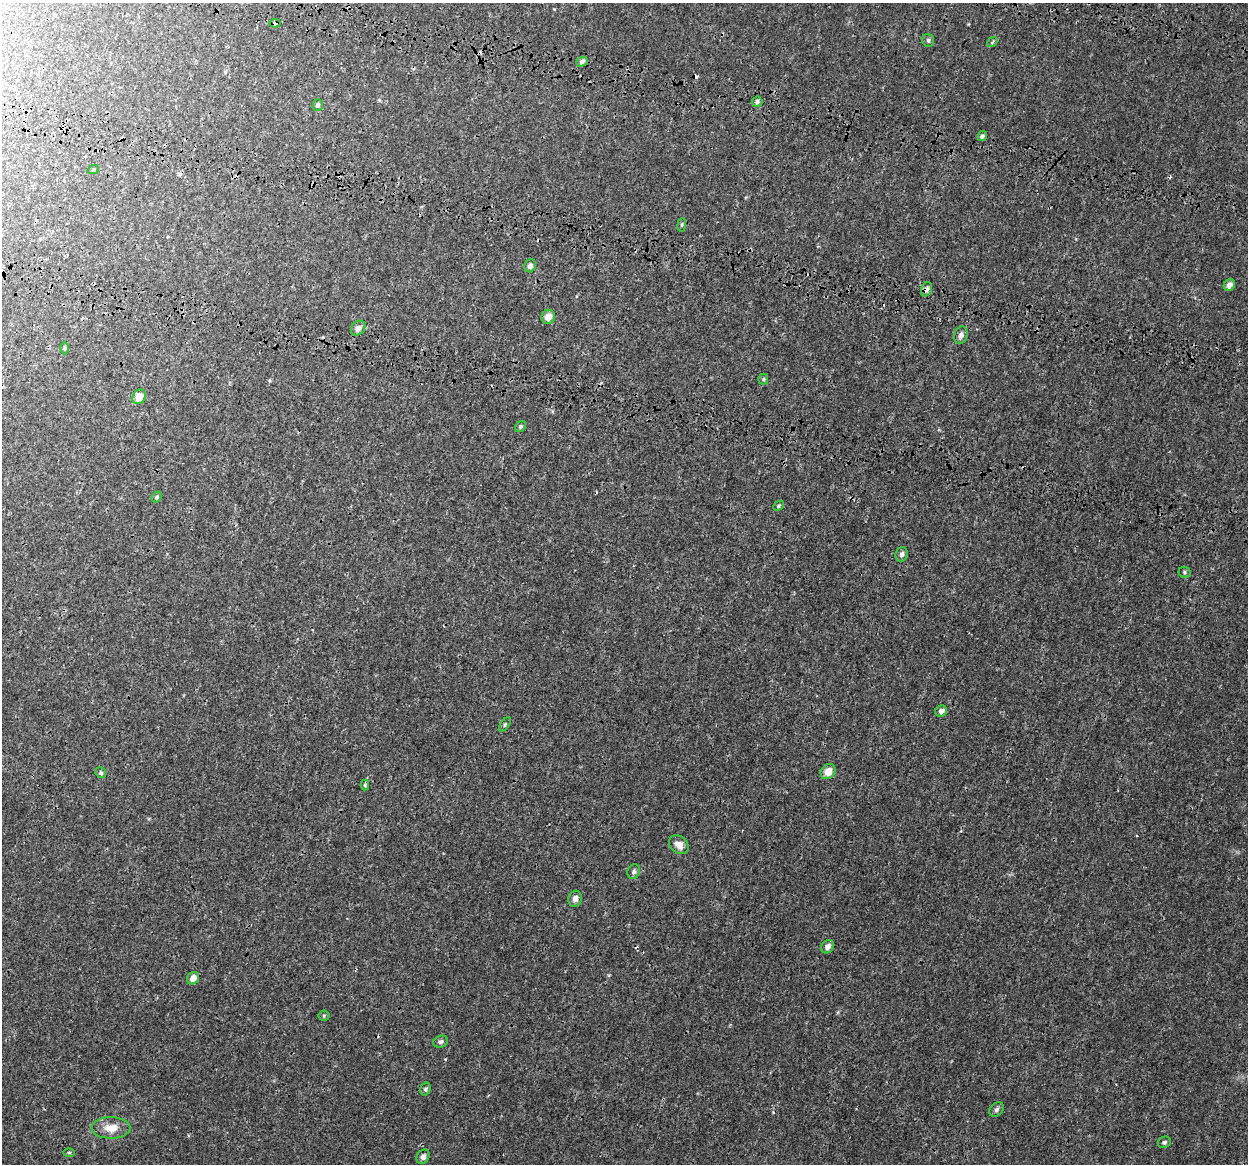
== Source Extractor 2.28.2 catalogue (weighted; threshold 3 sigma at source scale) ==
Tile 11 of 4 x 4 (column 3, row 3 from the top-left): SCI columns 2670-3915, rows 1761-2922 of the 5331 x 5784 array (HDU 1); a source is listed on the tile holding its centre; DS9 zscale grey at full resolution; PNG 1250 x 1166 px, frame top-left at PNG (2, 3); each listed source drawn as its Kron ellipse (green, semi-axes under 4 px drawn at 4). Shown black and unused: <1% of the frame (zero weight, under 3 of 4 exposures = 17% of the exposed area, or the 3 px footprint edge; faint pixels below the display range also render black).
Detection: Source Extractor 2.28.2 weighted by HDU 2 'WHT'; one run over the whole footprint, this tile lists its part. Background 3.85e-04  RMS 0.0013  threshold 0.00571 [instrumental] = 3 sigma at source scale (4.5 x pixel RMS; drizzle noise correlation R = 1.50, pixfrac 1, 0.0396/0.0396 arcsec/px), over >= 5 px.
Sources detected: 46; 5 cosmic-ray / hot-pixel residue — neither listed nor drawn; the other 41 listed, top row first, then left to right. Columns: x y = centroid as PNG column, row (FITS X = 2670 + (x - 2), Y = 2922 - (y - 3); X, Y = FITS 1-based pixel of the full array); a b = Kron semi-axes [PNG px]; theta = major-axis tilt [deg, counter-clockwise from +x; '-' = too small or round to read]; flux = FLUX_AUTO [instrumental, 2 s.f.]
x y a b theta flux
275 23 5 4 - 0.3
928 40 6 6 - 0.26
992 42 6 4 38 0.2
582 62 6 4 25 0.37
757 102 5 5 - 0.28
318 105 6 5 - 0.35
982 136 5 4 - 0.26
93 170 5 3 - 0.11
682 225 7 3 82 0.16
530 266 6 5 - 0.4
1229 285 6 5 - 0.6
927 289 7 5 68 0.4
548 317 7 6 - 1.1
358 328 8 6 47 0.57
961 335 9 6 74 0.47
64 348 6 4 89 0.16
763 379 5 5 - 0.15
139 397 7 6 - 1.3
520 426 6 5 - 0.2
157 497 6 4 53 0.22
779 506 6 4 43 0.18
902 554 7 6 - 0.38
1184 572 6 5 - 0.21
941 711 6 5 - 0.49
505 724 8 4 55 0.19
828 772 8 6 47 1.2
101 773 5 5 - 0.22
365 785 5 4 - 0.21
679 845 11 8 -41 0.92
634 871 7 6 - 0.31
575 899 8 6 74 0.61
828 947 7 6 - 0.65
193 978 6 5 - 0.9
324 1016 5 5 - 0.16
441 1042 7 5 22 0.32
425 1089 6 5 - 0.24
996 1110 8 6 46 0.32
111 1128 19 11 1 1.7
1164 1142 7 5 30 0.22
69 1152 6 4 0 0.13
423 1157 8 6 59 0.5
Overlapping masked pixels (flux is a lower limit): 2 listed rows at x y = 275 23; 927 289